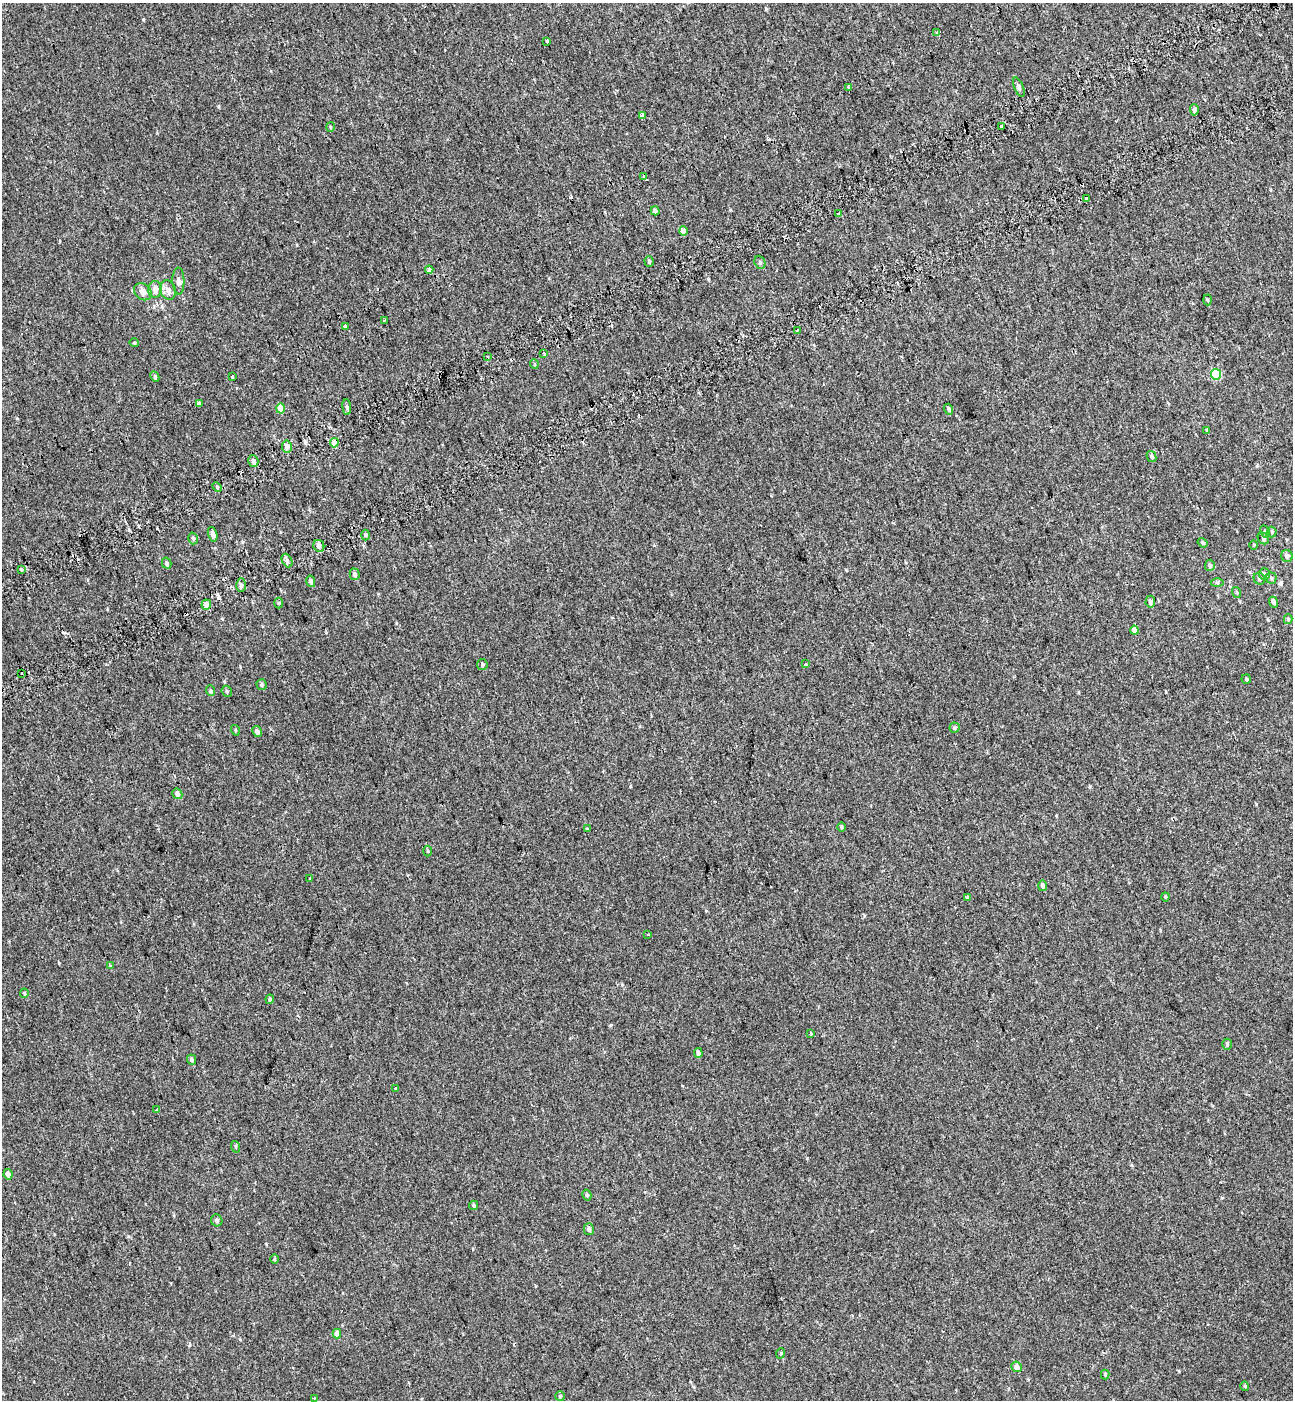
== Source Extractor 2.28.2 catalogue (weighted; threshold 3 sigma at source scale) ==
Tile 10 of 4 x 4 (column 2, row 3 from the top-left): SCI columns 1524-2814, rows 1499-2896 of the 5576 x 5797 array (HDU 1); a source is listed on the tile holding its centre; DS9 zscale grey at full resolution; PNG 1295 x 1402 px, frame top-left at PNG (2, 3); each listed source drawn as its Kron ellipse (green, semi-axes under 4 px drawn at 4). Shown black and unused: <1% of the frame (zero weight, under 2 of 3 exposures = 6% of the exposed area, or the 3 px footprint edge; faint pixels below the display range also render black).
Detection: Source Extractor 2.28.2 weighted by HDU 2 'WHT'; one run over the whole footprint, this tile lists its part. Background 0.00339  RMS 0.0079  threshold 0.0356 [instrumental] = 3 sigma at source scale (4.5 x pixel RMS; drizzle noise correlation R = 1.50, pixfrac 1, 0.0396/0.0396 arcsec/px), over >= 5 px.
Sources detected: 119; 8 cosmic-ray / hot-pixel residue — neither listed nor drawn; the other 111 listed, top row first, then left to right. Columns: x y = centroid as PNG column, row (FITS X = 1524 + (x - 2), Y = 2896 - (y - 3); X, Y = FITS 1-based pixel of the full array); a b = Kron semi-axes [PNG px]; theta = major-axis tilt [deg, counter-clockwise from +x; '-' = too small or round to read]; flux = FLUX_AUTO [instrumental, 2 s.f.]
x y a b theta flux
937 33 3 3 - 4.6
547 41 3 3 - 1.2
848 87 3 3 - 1.7
1019 87 10 4 -67 1.8
1194 110 6 4 -85 1.9
642 115 4 4 - 3.1
1002 126 4 3 - 3.9
330 127 5 3 - 0.73
644 176 4 3 - 3.5
1086 199 3 3 - 1.9
655 211 5 4 - 2.2
839 213 3 3 - 6
683 231 4 4 - 9.4
649 261 5 4 - 1
760 262 7 5 -69 1.5
429 270 4 4 - 2.8
178 281 13 6 -88 2.9
155 289 8 7 - 4.3
168 290 10 7 -70 4.8
143 292 9 7 -39 4.5
1207 300 5 3 - 0.77
384 320 3 2 - 0.85
345 326 4 3 - 4.4
797 330 3 3 - 2.2
134 343 5 4 - 0.81
543 353 4 3 - 1.6
487 356 3 2 - 1.1
534 364 5 3 - 0.64
1216 374 5 5 - 33
155 377 5 4 - 1.4
232 377 3 3 - 4.3
199 403 4 4 - 5.6
347 407 8 4 -84 1.7
280 408 5 4 - 9.2
949 409 5 4 - 1.7
1207 430 4 3 - 1.1
334 443 5 4 - 11
287 446 6 5 - 3.7
1151 456 6 4 -60 2
253 461 6 5 - 2.5
217 487 5 3 - 1.1
1265 532 6 4 -63 1.1
1272 532 5 5 - 0.94
213 534 7 4 -74 2.2
366 535 5 3 - 1.2
193 538 6 4 -74 1.4
1263 538 6 5 - 1.8
1203 543 5 4 - 1.2
1254 545 5 3 - 0.65
319 546 6 5 - 3.4
1287 556 6 5 - 2.6
287 561 7 5 -65 1.9
167 563 5 4 - 1.8
1210 565 5 5 - 1.4
21 570 3 3 - 2.9
355 574 6 5 - 2.3
1264 574 6 5 - 2.6
1271 578 5 5 - 1.4
1259 579 6 5 - 1.6
311 581 6 4 -77 2
1217 583 6 4 -1 1.1
241 585 7 5 -90 2
1236 592 5 3 - 0.85
1150 602 6 5 - 2
1274 602 5 4 - 2.2
278 603 5 3 - 0.83
206 605 5 4 - 4.6
1288 619 5 4 - 1.1
1134 630 4 4 - 4
806 664 3 2 - 1.1
482 665 5 5 - 1.3
21 674 3 3 - 20
1246 679 5 4 - 1
262 685 5 5 - 1.6
211 691 5 4 - 1.4
227 691 6 5 - 1
954 728 5 5 - 1.4
235 730 5 3 - 0.8
257 731 6 4 -62 2.4
177 794 5 5 - 3
842 827 5 3 - 0.87
587 829 3 3 - 5.1
428 851 5 3 - 0.71
310 878 3 2 - 0.64
1043 886 5 4 - 2.4
967 897 3 3 - 2.1
1165 897 4 4 - 0.76
648 935 3 2 - 0.64
110 966 4 3 - 1.1
24 993 4 4 - 0.88
270 999 4 4 - 1.4
811 1033 3 3 - 1.7
1227 1044 5 4 - 1.2
698 1053 5 4 - 2
192 1060 5 4 - 1.6
396 1088 3 3 - 1.7
157 1110 3 3 - 2.9
236 1147 6 3 -71 0.87
8 1174 5 4 - 3.1
587 1195 5 4 - 1.4
474 1205 5 4 - 1.4
217 1220 6 5 - 1.9
589 1229 6 5 - 2.1
274 1259 5 3 - 0.77
337 1334 5 4 - 4.8
781 1353 5 3 - 0.66
1016 1367 5 5 - 4.7
1105 1374 5 4 - 0.86
1245 1386 4 4 - 0.89
560 1396 5 5 - 1
314 1398 3 2 - 0.66
Overlapping masked pixels (flux is a lower limit): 3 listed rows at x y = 644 176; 334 443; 206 605
Unlisted compact peaks at least as high as the median listed source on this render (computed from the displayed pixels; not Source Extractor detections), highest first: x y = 143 19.